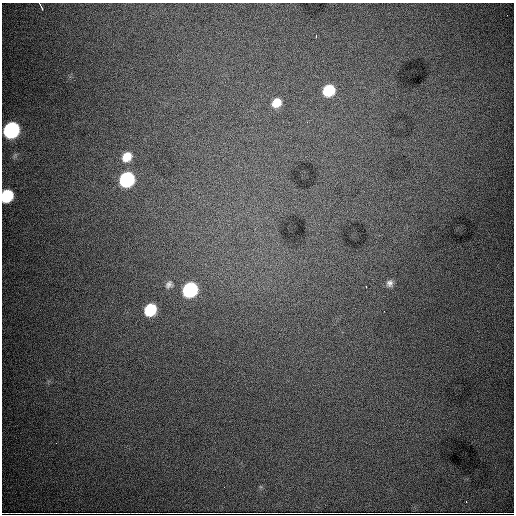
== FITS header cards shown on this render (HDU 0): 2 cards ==
NAXIS1  =                  512
NAXIS2  =                  512

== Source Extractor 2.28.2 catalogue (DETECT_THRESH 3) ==
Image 512 x 512 px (HDU 0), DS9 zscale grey, 1 PNG px = 1 image px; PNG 516 x 516 px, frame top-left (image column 1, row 512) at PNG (2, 3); no overlay
Background 9880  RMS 110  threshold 318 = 3 sigma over >= 5 px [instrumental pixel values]
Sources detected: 16; all 16 listed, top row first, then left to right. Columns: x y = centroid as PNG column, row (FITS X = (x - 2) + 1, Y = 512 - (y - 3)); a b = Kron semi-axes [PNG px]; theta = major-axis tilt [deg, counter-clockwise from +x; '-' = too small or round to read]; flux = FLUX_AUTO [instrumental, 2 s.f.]
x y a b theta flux
41 7 7 2 -65 1.4e+04
316 36 3 2 - 5.2e+03
329 90 10 8 40 2.7e+05
276 103 10 9 - 9.4e+04
307 122 2 2 - 5.9e+03
11 130 10 9 - 1.6e+06
127 157 11 9 48 1.0e+05
127 179 10 9 - 9.9e+05
7 196 10 8 59 4.3e+05
390 283 9 8 - 3.3e+04
169 284 11 9 49 3.2e+04
366 287 2 2 - 5.6e+03
190 290 10 9 - 9.3e+05
150 310 10 8 51 3.2e+05
224 487 2 2 - 7.0e+03
466 502 3 2 - 9.3e+03
At the frame edge (FLAGS 8, measured only in part): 2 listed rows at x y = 41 7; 7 196